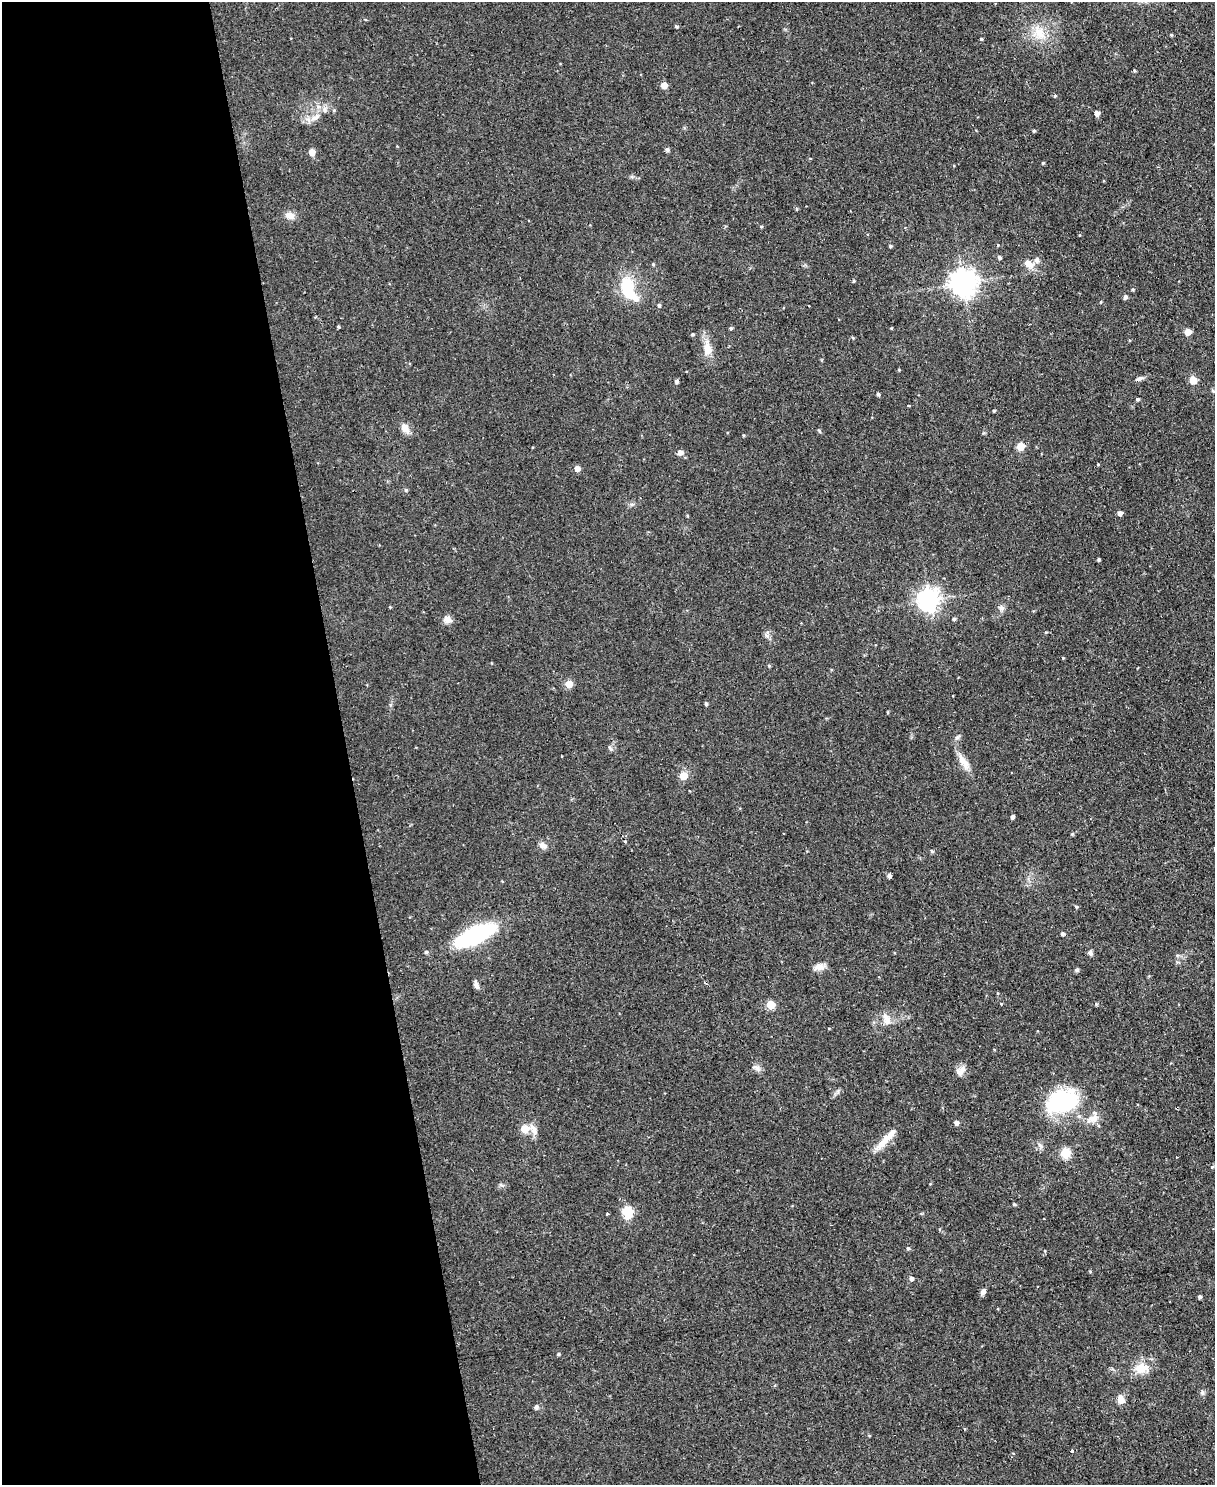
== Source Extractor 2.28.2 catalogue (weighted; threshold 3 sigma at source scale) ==
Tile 5 of 4 x 3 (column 1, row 2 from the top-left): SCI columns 4-1216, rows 1621-3103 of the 4854 x 4838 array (HDU 1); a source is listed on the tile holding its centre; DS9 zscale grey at full resolution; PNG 1217 x 1487 px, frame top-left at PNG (2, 2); no overlay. Shown black and unused: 28% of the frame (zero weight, under 2 of 3 exposures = <1% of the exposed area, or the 3 px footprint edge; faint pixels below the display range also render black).
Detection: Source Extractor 2.28.2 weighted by HDU 2 'WHT'; one run over the whole footprint, this tile lists its part. Background 0.123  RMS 0.0083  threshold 0.0374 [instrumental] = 3 sigma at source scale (4.5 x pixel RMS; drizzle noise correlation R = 1.50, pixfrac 1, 0.05/0.05 arcsec/px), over >= 5 px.
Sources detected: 107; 1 inside a brighter listed object's ellipse — not listed separately; the other 106 listed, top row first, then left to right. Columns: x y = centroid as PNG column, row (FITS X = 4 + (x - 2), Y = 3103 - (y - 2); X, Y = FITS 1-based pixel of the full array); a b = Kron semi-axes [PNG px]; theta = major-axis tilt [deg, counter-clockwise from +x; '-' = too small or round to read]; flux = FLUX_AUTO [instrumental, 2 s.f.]
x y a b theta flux
676 26 4 4 - 1.2
1039 33 20 15 -45 16
1171 35 4 4 - 0.94
981 39 3 3 - 1
1134 70 4 4 - 0.82
664 85 5 5 - 10
1055 96 4 3 - 1
334 110 5 4 - 0.98
1097 113 5 5 - 4.5
316 117 15 7 30 6.4
1034 131 4 3 - 1.1
667 150 6 5 - 1.7
312 152 5 4 - 11
1043 163 4 3 - 0.89
290 215 11 9 -10 5.6
761 227 5 3 - 0.81
998 245 4 4 - 0.74
890 246 4 4 - 1.1
999 257 4 4 - 1.6
1036 260 8 7 - 2.5
1028 263 7 6 - 11
653 264 4 4 - 0.95
854 281 5 3 - 0.83
963 283 8 8 - 910
628 289 35 16 -65 31
1133 289 4 4 - 0.86
1125 297 4 4 - 2.4
1101 302 4 3 - 0.63
659 305 4 4 - 1.4
338 327 4 3 - 1
731 328 4 4 - 1.3
1188 332 5 5 - 9.4
692 334 4 3 - 1.1
853 338 5 4 - 0.78
707 349 16 10 -85 9.9
899 370 4 3 - 0.68
1140 378 10 5 28 2.4
1193 380 5 5 - 20
676 381 4 4 - 2.1
878 394 4 4 - 1.5
1137 399 4 4 - 1.4
909 406 3 2 - 1
994 411 3 3 - 1
405 428 13 8 -60 6.6
819 431 6 3 -53 0.88
1021 446 5 5 - 23
680 452 8 7 - 3.3
577 469 5 5 - 5.6
406 490 5 4 - 0.97
1120 513 5 4 - 3.4
1098 559 3 3 - 1.2
928 600 8 7 - 530
1001 608 7 7 - 2.6
954 619 4 3 - 1.4
448 620 11 9 -7 4.3
767 636 7 4 -19 1.8
1063 658 3 3 - 0.63
769 666 4 4 - 0.98
569 684 5 5 - 17
706 704 4 3 - 1.5
888 712 4 3 - 0.75
957 737 6 5 - 1.6
610 748 9 4 -46 1.5
963 762 23 8 -56 8.9
683 776 5 5 - 18
1012 817 4 4 - 2.3
1072 834 5 4 - 1
543 845 11 7 -29 3.6
932 851 4 4 - 1.2
889 876 5 4 - 2.4
1076 907 5 4 - 1.1
1062 934 4 4 - 2.1
475 935 30 11 25 140
426 952 5 4 - 1.4
1090 953 7 5 -81 2
819 967 15 8 9 5.3
1077 970 6 5 - 1.3
476 985 11 5 -66 2.9
1001 1004 4 3 - 0.7
1096 1004 4 4 - 0.96
771 1005 5 5 - 24
886 1019 17 9 -77 6.6
757 1068 8 7 - 3.2
959 1072 12 9 -48 4.8
1061 1101 37 25 21 75
1093 1118 18 9 20 7.5
956 1123 4 4 - 3.1
525 1129 5 5 - 23
534 1130 16 7 -62 5.2
883 1142 32 8 45 12
1065 1153 5 5 - 48
1014 1204 4 4 - 1
627 1212 6 5 - 59
607 1213 3 2 - 1.2
908 1248 5 4 - 1.3
1090 1271 5 3 - 0.67
911 1278 5 4 - 2.5
983 1292 7 6 - 2.9
1199 1297 4 4 - 1.9
558 1354 4 4 - 1.1
1141 1368 10 8 1 18
1202 1392 7 5 71 1.8
1121 1400 10 7 -75 7
536 1407 6 5 - 2
869 1435 5 3 - 0.68
1072 1451 4 3 - 4.5